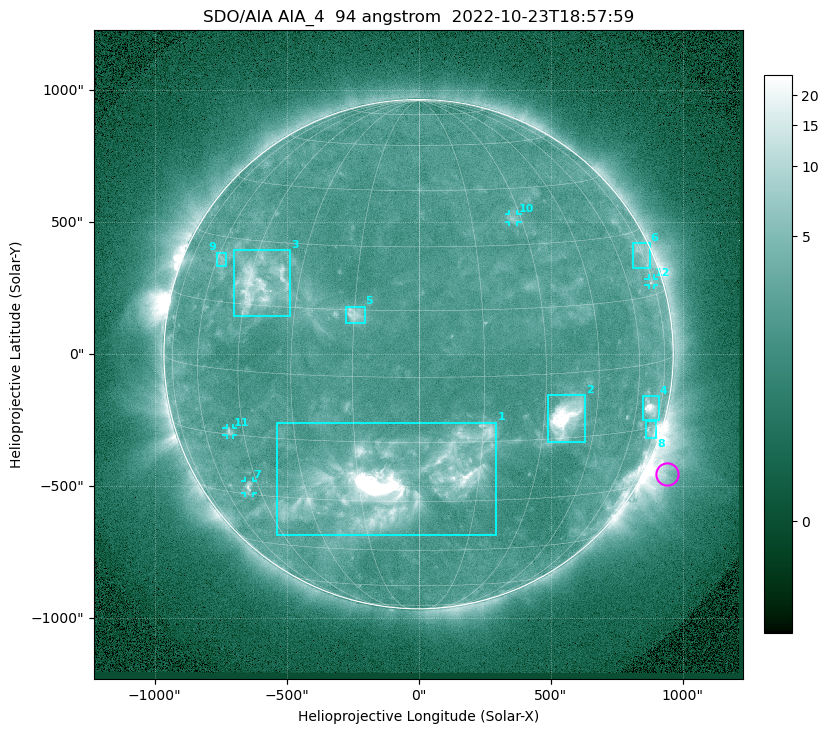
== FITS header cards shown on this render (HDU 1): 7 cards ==
TELESCOP= 'SDO/AIA '           / For AIA: SDO/AIA
INSTRUME= 'AIA_4   '           / For AIA: AIA_ATA1, AIA_ATA2, AIA_ATA3 or AIA_AT
WAVELNTH=                   94 / [angstrom] Wavelength
WAVEUNIT= 'angstrom'           / Wavelength unit: angstrom
DATE-OBS= '2022-10-23T18:57:59.121' / [ISO] Date when observation started; ISO 8
CTYPE1  = 'HPLN-TAN'           / CTYPE1: HPLN
CTYPE2  = 'HPLT-TAN'           / CTYPE2: HPLT

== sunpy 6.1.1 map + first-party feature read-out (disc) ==
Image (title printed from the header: SDO/AIA AIA_4  94 angstrom  2022-10-23T18:57:59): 1024 x 1024 px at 2.4 arcsec/px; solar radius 965 arcsec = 402 px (full disc in frame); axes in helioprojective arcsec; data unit not stated in the header (colour bar unlabelled)
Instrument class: DISC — disc imager (sunpy class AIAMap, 94 A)
Bright regions (active regions / flare kernels): reference = the median radial profile (limb darkening/brightening removed); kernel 9 px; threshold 5 sigma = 2.85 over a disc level ~2.27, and >= 1.15x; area >= 12 px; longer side >= 10 px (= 24 arcsec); searched inside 0.97 R_sun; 12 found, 12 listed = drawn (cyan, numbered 1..; 4 of them under ~33 arcsec drawn as corner ticks so the feature stays visible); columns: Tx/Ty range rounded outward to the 5 arcsec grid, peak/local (2 s.f.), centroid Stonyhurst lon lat
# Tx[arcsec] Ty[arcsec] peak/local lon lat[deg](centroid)
1 -540..295 -685..-260 52 -6 -25
2 490..630 -335..-155 18 +36 -10
3 -700..-485 145..395 6.4 -42 +20
4 850..910 -250..-155 9.9 +68 -10
5 -275..-205 115..180 4.6 -15 +14
6 810..875 325..420 3 +74 +25
7 -660..-625 -525..-480 4.3 -49 -28
8 860..900 -320..-255 3.8 +71 -16
9 -765..-730 330..385 2.7 -58 +25
10 340..375 500..530 2.7 +28 +37
11 -730..-700 -305..-280 3.2 -50 -14
12 870..890 260..285 2.4 +74 +18
Off-limb structures (1.02-1.3 R_sun): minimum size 162 px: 7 found; the strongest spans PA ~225..265 deg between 1.02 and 1.3 R_sun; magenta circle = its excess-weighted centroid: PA ~245 deg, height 1.08 R_sun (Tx ~940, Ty ~-450 arcsec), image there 4.7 x the reference